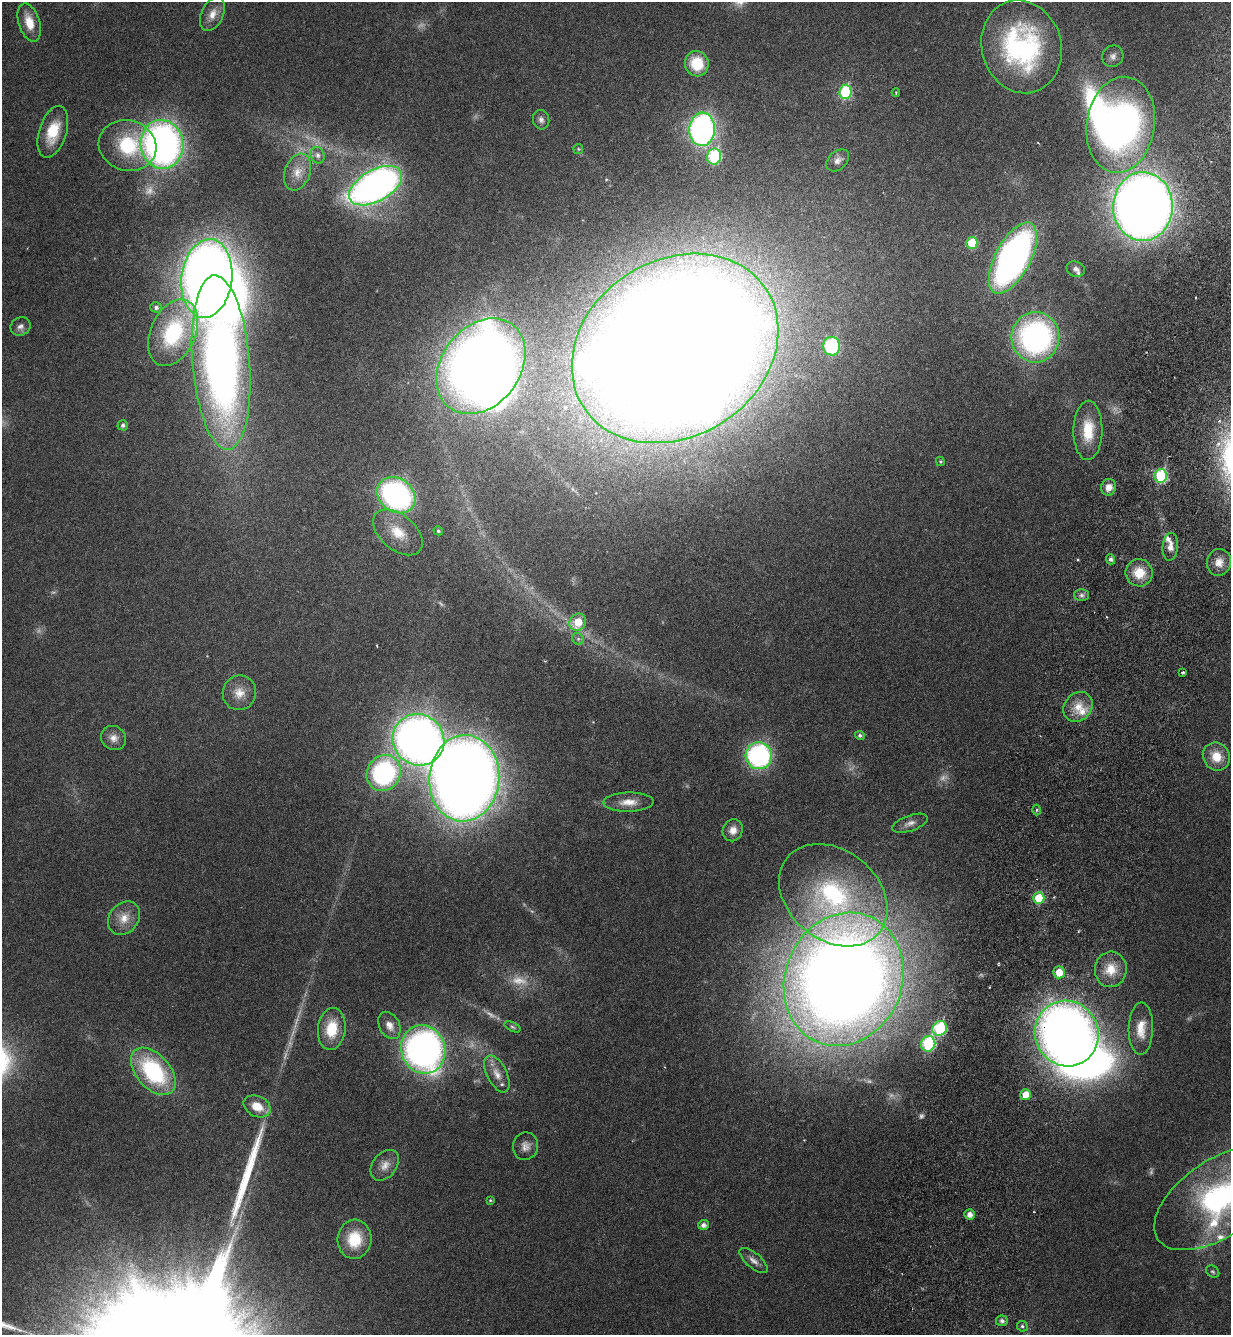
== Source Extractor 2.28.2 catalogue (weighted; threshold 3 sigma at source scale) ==
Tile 10 of 4 x 4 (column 2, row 3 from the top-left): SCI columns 1452-2680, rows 1409-2741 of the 5486 x 5479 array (HDU 1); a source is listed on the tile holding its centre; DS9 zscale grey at full resolution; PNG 1233 x 1337 px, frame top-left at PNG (2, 2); each listed source drawn as its Kron ellipse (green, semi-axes under 4 px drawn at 4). Shown black and unused: <1% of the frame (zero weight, under 3 of 6 exposures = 5% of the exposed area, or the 3 px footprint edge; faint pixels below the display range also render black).
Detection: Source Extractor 2.28.2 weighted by HDU 2 'WHT'; one run over the whole footprint, this tile lists its part. Background 0.0331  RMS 0.0029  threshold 0.012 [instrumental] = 3 sigma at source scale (4.09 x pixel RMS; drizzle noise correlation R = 1.36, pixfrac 0.8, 0.05/0.05 arcsec/px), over >= 5 px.
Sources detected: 114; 10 too faint to see at this stretch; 6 inside a brighter object's white glare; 1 long thin detection or spike segment (spike, bleed or trail) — neither listed nor drawn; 7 inside a brighter listed object's ellipse — not listed separately; the other 90 listed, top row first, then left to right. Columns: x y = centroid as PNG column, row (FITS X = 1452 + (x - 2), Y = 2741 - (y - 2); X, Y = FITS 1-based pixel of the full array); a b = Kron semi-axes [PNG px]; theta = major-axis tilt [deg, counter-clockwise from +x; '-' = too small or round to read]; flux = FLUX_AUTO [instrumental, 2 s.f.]
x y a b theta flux
212 14 18 11 64 2.8
29 22 20 10 -72 5
1022 47 47 40 -74 46
1113 56 11 10 - 1.4
697 64 13 11 -71 8.6
845 92 7 6 - 20
896 93 4 4 - 0.3
541 120 10 8 -75 1.1
1121 125 48 34 81 90
702 129 17 13 87 79
53 132 27 13 72 8
162 144 24 21 -81 130
128 145 29 25 -17 18
578 149 5 5 - 0.32
318 155 8 6 -66 1.2
714 157 8 7 - 24
838 160 13 9 41 1.6
297 172 19 12 70 3.9
375 186 29 15 29 160
1143 206 34 29 89 390
972 243 6 5 - 9.1
1013 258 39 17 62 110
1076 269 9 7 -22 1
207 278 40 25 83 300
156 307 6 5 - 0.77
21 326 10 9 - 1.2
173 333 35 22 66 26
1035 337 25 24 - 65
832 346 9 8 - 22
675 348 109 88 33 1500
221 363 87 28 -85 240
481 366 52 39 53 300
123 425 5 5 - 0.76
1088 430 29 14 89 8.3
940 461 4 3 - 0.32
1161 476 7 6 - 22
1109 487 8 7 - 2.4
396 495 20 16 -36 65
438 531 5 4 - 0.52
398 532 29 17 -40 7.8
1170 547 14 7 86 2.1
1111 559 5 4 - 0.82
1219 562 13 12 - 3
1139 573 14 13 - 5.7
1082 595 7 6 - 0.78
578 622 9 8 - 6.4
578 639 6 5 - 0.59
1183 673 3 3 - 0.51
239 693 17 16 - 3.9
1078 707 16 13 47 4.6
860 735 5 4 - 0.58
113 738 13 11 -39 2.2
418 740 26 25 - 220
759 756 13 13 - 49
1216 757 14 13 - 5.2
384 773 18 16 58 46
464 778 43 35 85 550
629 802 25 9 1 3.5
1037 810 5 3 - 0.33
910 823 18 8 19 1.7
733 830 11 10 - 2.2
833 895 59 45 -39 46
1039 898 6 5 - 9.3
124 918 18 14 49 4
1111 969 18 16 84 5.5
1059 972 6 6 - 4.8
844 979 68 58 67 550
389 1025 14 10 -62 2.5
512 1027 8 4 -27 0.53
940 1028 8 7 - 23
332 1029 21 13 83 8.4
1141 1029 26 12 88 4.9
1067 1033 33 31 -66 260
928 1044 8 7 - 28
423 1049 24 22 -70 130
153 1071 28 17 -49 30
497 1074 20 10 -64 3
1026 1095 5 5 - 3.7
257 1106 14 10 -26 4.6
525 1146 14 12 73 2.1
385 1165 17 12 51 2.6
1220 1198 74 38 34 66
490 1200 4 3 - 0.32
969 1214 5 5 - 1.6
703 1225 5 5 - 1.2
354 1239 19 17 85 8.5
754 1260 17 7 -40 1.7
1213 1272 7 5 -35 0.5
1002 1321 6 5 - 0.96
1022 1326 5 5 - 0.53
Overlapping masked pixels (flux is a lower limit): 1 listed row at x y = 1067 1033
Isophote crosses this tile's border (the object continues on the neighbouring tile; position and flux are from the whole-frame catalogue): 1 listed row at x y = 1220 1198